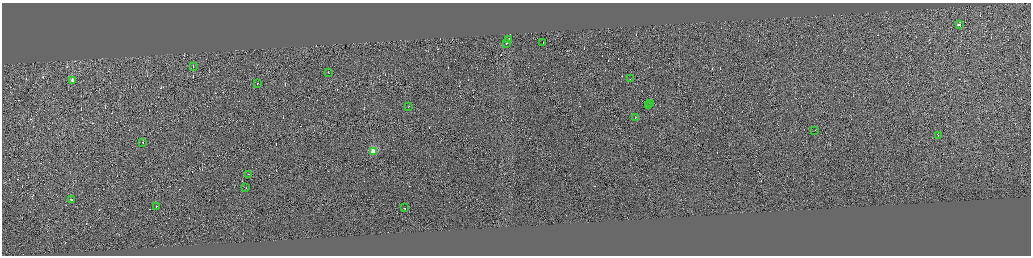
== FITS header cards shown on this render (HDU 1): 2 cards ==
NAXIS1  =                 4116
NAXIS2  =                 1014

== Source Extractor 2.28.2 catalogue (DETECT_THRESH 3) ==
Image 4116 x 1014 px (HDU 1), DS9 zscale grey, zoomed out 1/4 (1 PNG px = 4 x 4 image px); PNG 1033 x 258 px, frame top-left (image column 3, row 1011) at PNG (2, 3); each listed source drawn as its Kron ellipse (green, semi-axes under 4 px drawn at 4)
Background -0.334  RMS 3.8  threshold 11.5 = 3 sigma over >= 5 px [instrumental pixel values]
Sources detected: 328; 306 cannot appear on this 1/4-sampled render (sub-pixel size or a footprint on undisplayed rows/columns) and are neither listed nor drawn; the other 22 listed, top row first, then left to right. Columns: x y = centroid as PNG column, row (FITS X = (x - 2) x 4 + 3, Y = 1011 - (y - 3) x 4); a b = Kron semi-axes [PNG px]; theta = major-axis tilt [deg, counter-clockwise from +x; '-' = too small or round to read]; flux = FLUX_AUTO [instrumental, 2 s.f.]
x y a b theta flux
959 24 2 1 - 13000
508 39 2 1 - 14000
543 42 2 1 - 11000
506 43 2 1 - 13000
193 66 2 1 - 12000
328 72 2 1 - 16000
630 78 2 1 - 20000
73 81 3 1 - 440000
258 83 2 1 - 16000
651 104 2 1 - 21000
649 105 3 1 - 32000
409 106 2 1 - 11000
636 118 2 1 - 9700
815 131 2 1 - 28000
938 135 2 1 - 47000
143 142 2 1 - 12000
373 151 2 2 - 130000
249 174 2 1 - 12000
246 187 2 1 - 20000
71 199 2 1 - 15000
156 206 2 1 - 13000
405 208 2 1 - 290000
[306 sub-pixel or undisplayed-footprint detections neither listed nor drawn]